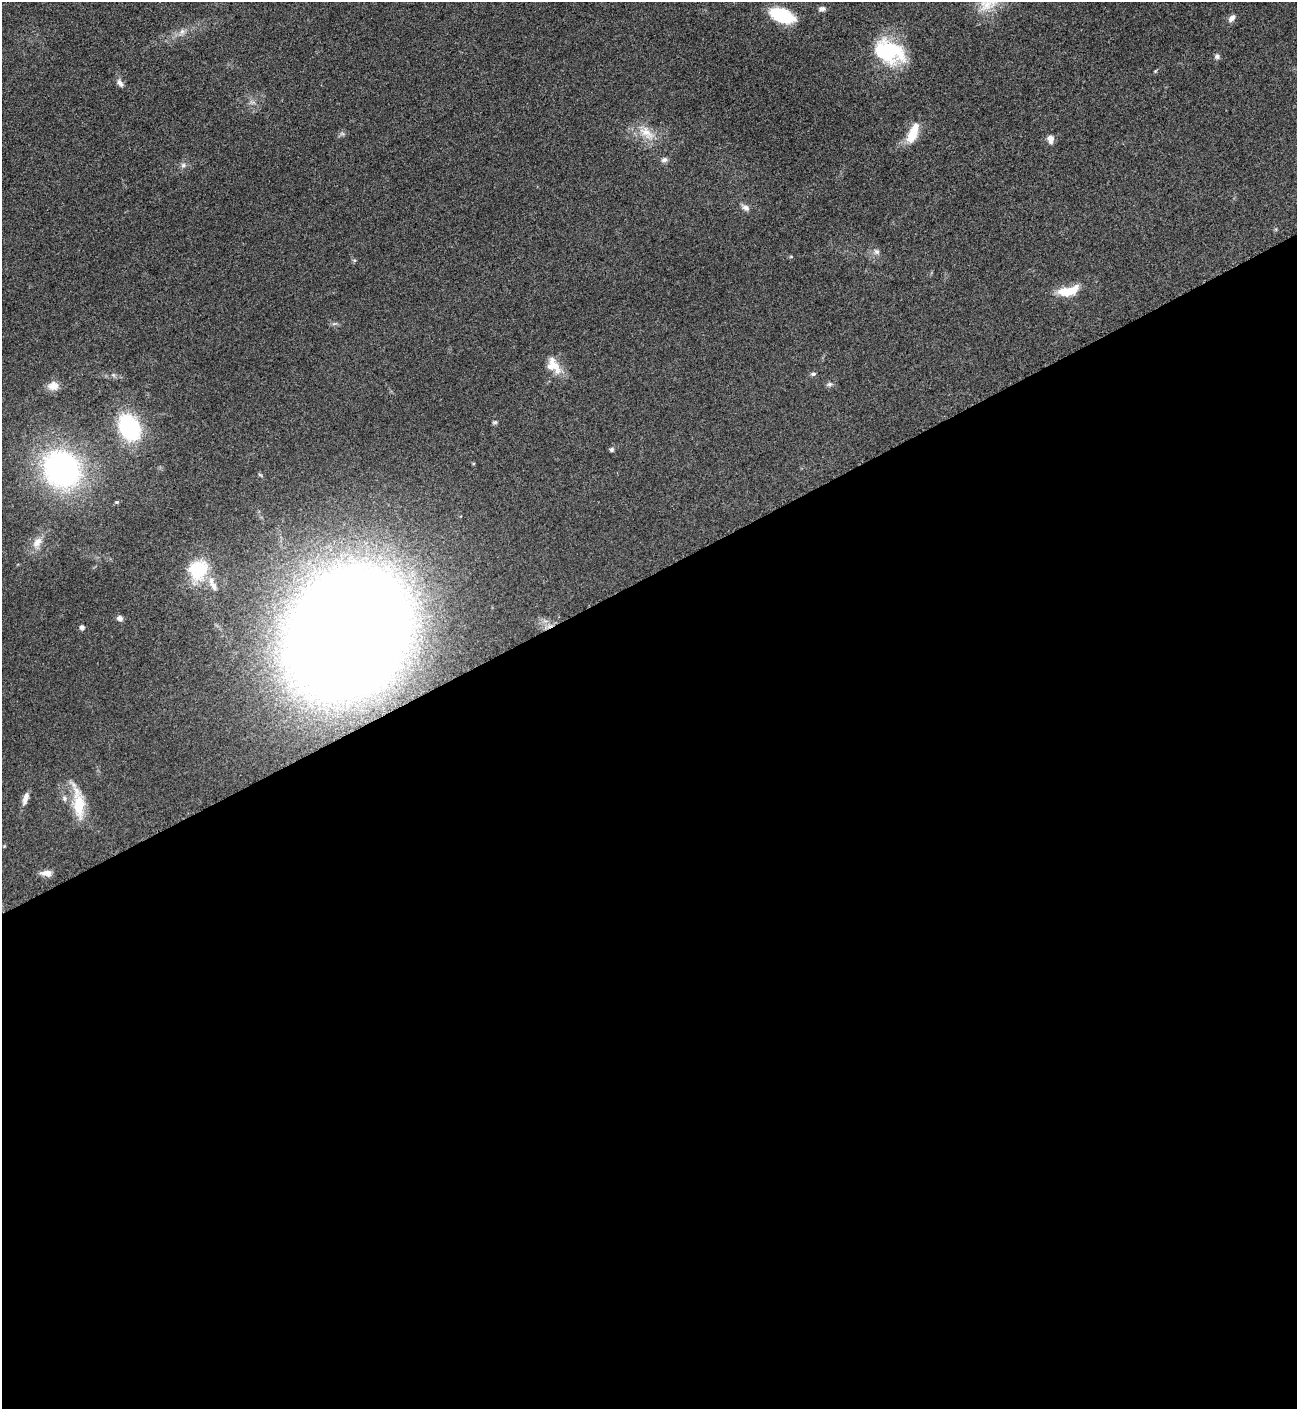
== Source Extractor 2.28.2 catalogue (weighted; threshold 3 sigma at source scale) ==
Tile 15 of 4 x 4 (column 3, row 4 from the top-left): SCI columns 2750-4044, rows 8-1414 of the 5635 x 5645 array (HDU 1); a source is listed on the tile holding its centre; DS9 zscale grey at full resolution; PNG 1299 x 1411 px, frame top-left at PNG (2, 2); no overlay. Shown black and unused: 59% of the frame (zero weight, under 3 of 5 exposures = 1% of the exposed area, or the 3 px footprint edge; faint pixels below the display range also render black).
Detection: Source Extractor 2.28.2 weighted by HDU 2 'WHT'; one run over the whole footprint, this tile lists its part. Background 0.0916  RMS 0.0067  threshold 0.0302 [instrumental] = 3 sigma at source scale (4.5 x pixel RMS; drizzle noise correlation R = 1.50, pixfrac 1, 0.05/0.05 arcsec/px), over >= 5 px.
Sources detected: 36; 1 inside a brighter object's white glare — not listed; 1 inside a brighter listed object's ellipse — not listed separately; the other 34 listed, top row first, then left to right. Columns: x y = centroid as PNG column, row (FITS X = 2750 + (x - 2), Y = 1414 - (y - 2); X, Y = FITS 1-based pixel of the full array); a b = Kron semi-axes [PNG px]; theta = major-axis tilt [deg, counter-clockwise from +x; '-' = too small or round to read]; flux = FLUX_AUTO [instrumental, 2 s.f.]
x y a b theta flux
822 9 10 6 5 2.2
782 15 22 11 -20 39
1232 18 11 6 49 3
182 31 7 6 - 2.2
889 51 38 25 -22 45
1217 56 6 5 - 2
1155 71 5 3 - 0.65
120 83 11 7 -59 2.9
646 133 25 13 -41 12
913 133 26 10 67 13
1050 139 10 7 -87 3.9
664 160 8 6 16 2.1
183 165 7 6 - 1.9
746 208 11 7 -31 2.7
877 252 9 6 -43 2.1
1066 291 17 10 2 14
553 365 25 14 -54 11
813 374 7 5 9 1.2
829 384 8 5 19 1.5
53 386 15 12 3 5.5
495 422 6 4 14 1.2
129 427 26 18 -61 65
612 449 6 5 - 1.3
61 469 27 24 -45 200
37 542 18 10 51 7.1
198 570 21 18 42 32
214 586 13 7 -65 3.7
120 618 6 6 - 2.6
82 627 5 4 - 2.4
348 633 74 59 52 3100
25 798 16 6 72 4.2
64 798 7 6 - 1.9
79 804 40 13 -84 21
46 873 15 7 -3 4.3
Overlapping masked pixels (flux is a lower limit): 1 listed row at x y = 348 633